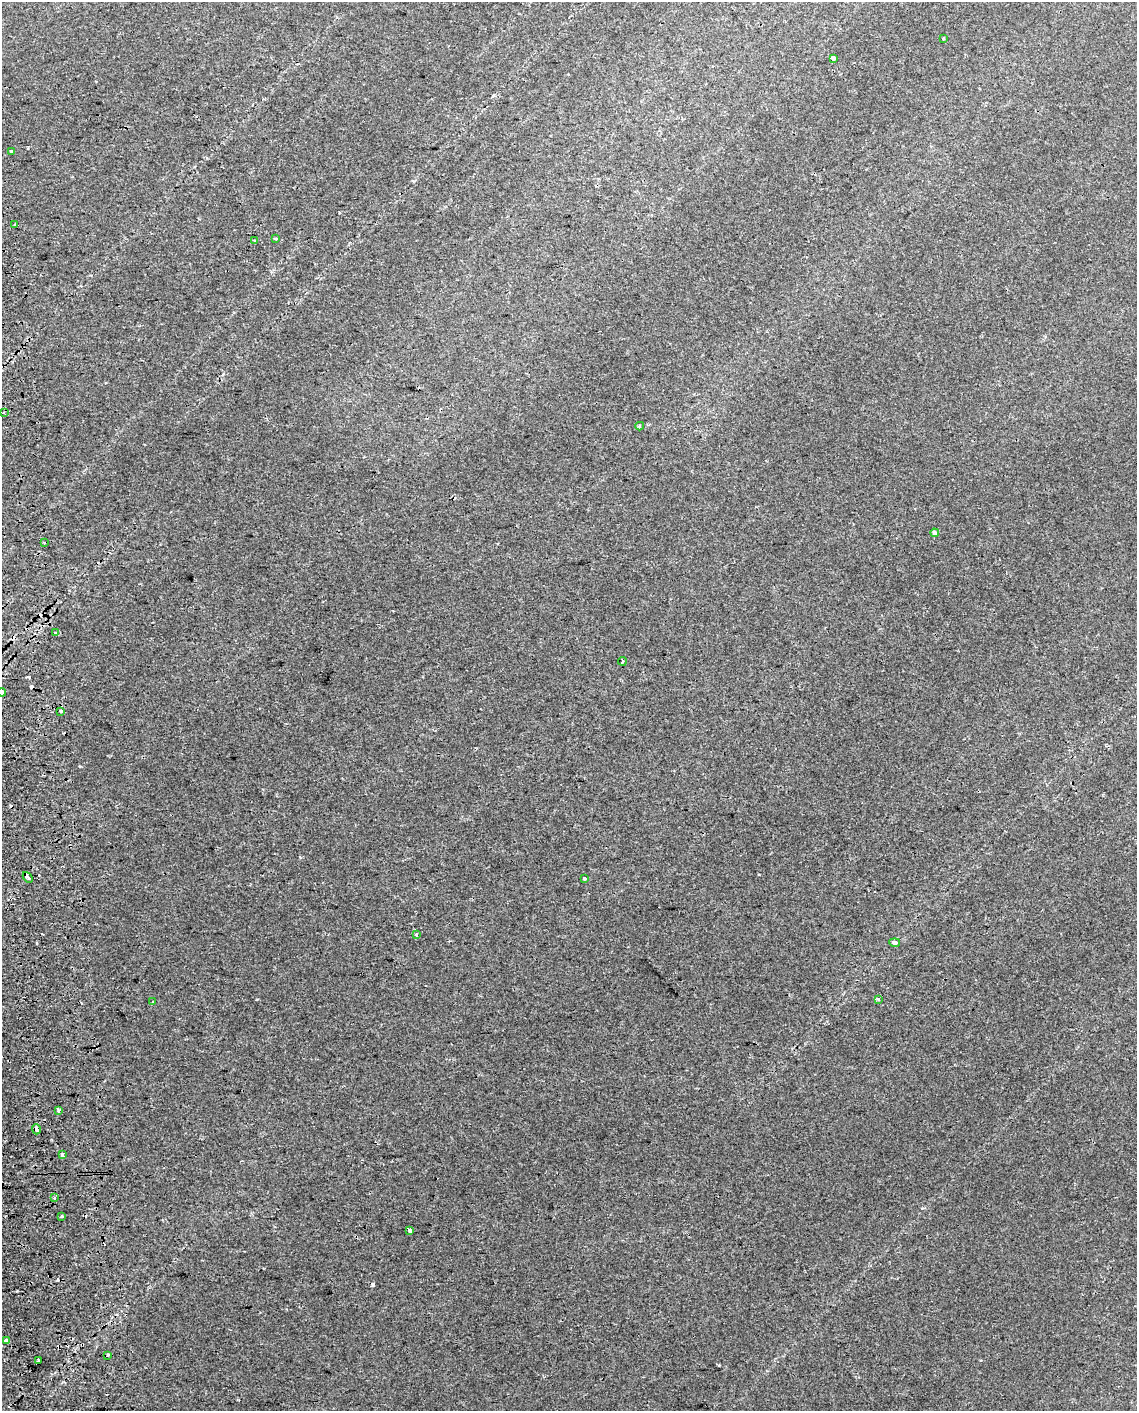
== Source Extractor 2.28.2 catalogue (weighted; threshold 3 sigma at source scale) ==
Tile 7 of 4 x 3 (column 3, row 2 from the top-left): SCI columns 2310-3444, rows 1418-2826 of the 4618 x 4284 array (HDU 1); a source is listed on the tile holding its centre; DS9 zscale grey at full resolution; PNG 1139 x 1413 px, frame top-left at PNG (2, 2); each listed source drawn as its Kron ellipse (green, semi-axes under 4 px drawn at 4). Shown black and unused: <1% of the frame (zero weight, under 2 of 3 exposures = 2% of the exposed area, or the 3 px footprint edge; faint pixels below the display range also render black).
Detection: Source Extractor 2.28.2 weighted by HDU 2 'WHT'; one run over the whole footprint, this tile lists its part. Background 0.00208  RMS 0.0038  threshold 0.0171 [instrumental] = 3 sigma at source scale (4.5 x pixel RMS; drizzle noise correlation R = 1.50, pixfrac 1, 0.0396/0.0396 arcsec/px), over >= 5 px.
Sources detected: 38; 9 cosmic-ray / hot-pixel residue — neither listed nor drawn; the other 29 listed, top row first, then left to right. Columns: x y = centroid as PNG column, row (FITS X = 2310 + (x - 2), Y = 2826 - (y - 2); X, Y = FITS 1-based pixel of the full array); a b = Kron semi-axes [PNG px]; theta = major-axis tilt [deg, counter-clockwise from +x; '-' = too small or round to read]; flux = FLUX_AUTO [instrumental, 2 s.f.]
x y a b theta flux
943 38 3 3 - 0.55
833 58 4 3 - 2.2
12 152 3 3 - 2.7
15 225 3 2 - 0.67
275 238 3 3 - 0.57
254 241 3 3 - 0.43
3 413 3 2 - 0.59
640 426 4 3 - 0.57
935 533 4 4 - 3.8
44 542 3 2 - 0.48
55 633 3 3 - 2.2
622 661 4 3 - 0.6
2 692 4 3 - 2.8
61 711 3 3 - 2.9
28 877 6 3 -50 3.1
584 879 3 3 - 0.76
416 934 4 3 - 1.3
895 943 5 4 - 1.1
878 999 3 3 - 0.58
153 1001 3 2 - 0.24
58 1110 4 3 - 1.8
36 1129 5 3 - 12
62 1154 3 3 - 1.3
54 1198 3 2 - 0.65
61 1216 3 3 - 1.9
410 1230 4 3 - 3
6 1341 4 3 - 32
108 1355 3 3 - 2.8
38 1360 4 3 - 2.2
Overlapping masked pixels (flux is a lower limit): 2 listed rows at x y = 28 877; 36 1129
Isophote crosses this tile's border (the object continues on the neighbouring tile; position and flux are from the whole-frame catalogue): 1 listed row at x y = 2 692